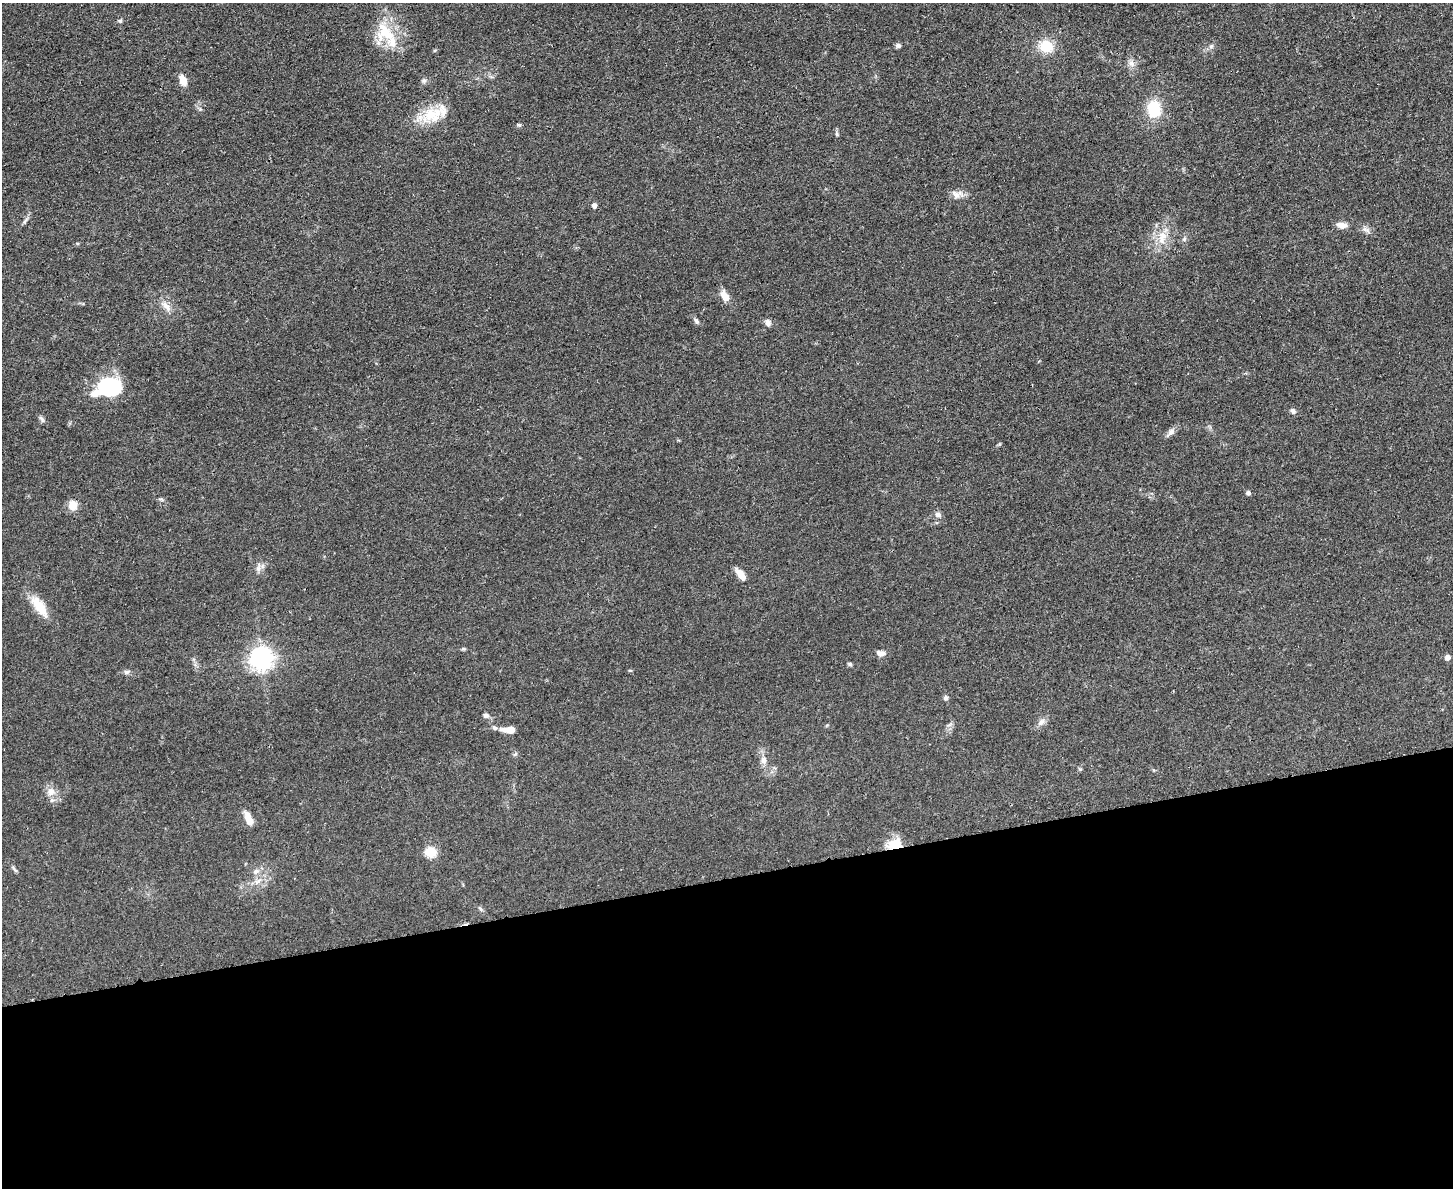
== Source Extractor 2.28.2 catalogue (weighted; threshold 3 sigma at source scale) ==
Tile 11 of 3 x 4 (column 2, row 4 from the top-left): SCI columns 1593-3043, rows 12-1197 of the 4749 x 4766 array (HDU 1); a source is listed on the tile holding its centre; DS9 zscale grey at full resolution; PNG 1455 x 1190 px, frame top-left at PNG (2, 3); no overlay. Shown black and unused: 26% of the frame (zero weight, under 3 of 4 exposures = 2% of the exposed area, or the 3 px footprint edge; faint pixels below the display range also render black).
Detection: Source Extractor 2.28.2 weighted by HDU 2 'WHT'; one run over the whole footprint, this tile lists its part. Background 0.0456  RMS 0.0053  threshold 0.0238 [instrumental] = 3 sigma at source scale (4.5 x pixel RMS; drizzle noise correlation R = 1.50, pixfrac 1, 0.05/0.05 arcsec/px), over >= 5 px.
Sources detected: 58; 1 inside a brighter object's white glare — not listed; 2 inside a brighter listed object's ellipse — not listed separately; the other 55 listed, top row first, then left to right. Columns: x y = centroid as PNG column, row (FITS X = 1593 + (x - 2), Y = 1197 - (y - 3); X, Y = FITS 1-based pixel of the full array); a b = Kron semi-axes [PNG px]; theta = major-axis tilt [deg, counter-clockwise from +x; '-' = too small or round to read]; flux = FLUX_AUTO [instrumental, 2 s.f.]
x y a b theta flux
120 21 5 5 - 0.89
386 32 35 16 -48 18
898 46 7 5 -1 1.4
1046 46 13 12 - 13
1211 46 7 5 44 1.2
1131 63 10 7 -73 2.3
183 80 11 7 -68 5.8
424 80 7 4 0 0.97
1154 109 15 12 -80 21
431 115 24 21 -25 16
519 125 5 5 - 0.72
837 134 6 4 -89 0.77
957 194 15 10 15 3.8
594 206 5 4 - 2.3
25 221 11 4 49 1.4
1342 225 13 7 -7 3.3
1366 230 13 5 -31 2
1162 236 19 12 85 8.7
1184 239 6 5 - 0.98
725 296 13 8 -60 5.3
166 306 18 7 -48 3.8
696 321 8 5 -61 1.3
768 323 9 7 -67 1.9
110 388 25 20 12 37
1293 411 6 6 - 1.6
41 419 11 5 -54 1.3
1170 432 15 6 51 2.3
1248 493 6 5 - 1.2
73 505 11 10 - 5.6
938 514 7 6 - 2
258 569 8 8 - 2.2
740 574 17 7 -52 4.6
39 606 31 11 -55 11
463 649 7 4 -8 0.73
881 653 11 6 -12 2.5
1448 657 5 4 - 3.1
261 658 8 7 - 380
850 664 6 4 -17 0.91
127 672 9 5 16 1.3
946 698 6 6 - 1.2
486 715 7 6 - 1.6
1041 722 12 7 47 2.6
495 728 7 5 -31 1.2
509 730 14 6 -3 6.5
515 754 7 4 44 0.81
764 760 10 8 90 2.7
1080 769 5 4 - 0.71
51 791 11 9 65 4
249 819 16 7 -68 6.7
892 844 16 14 13 8
431 852 6 5 - 34
14 869 12 4 -53 1.1
255 872 9 5 44 1.6
258 881 11 4 32 2.1
480 909 7 4 -47 0.86
Overlapping masked pixels (flux is a lower limit): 1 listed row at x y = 892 844